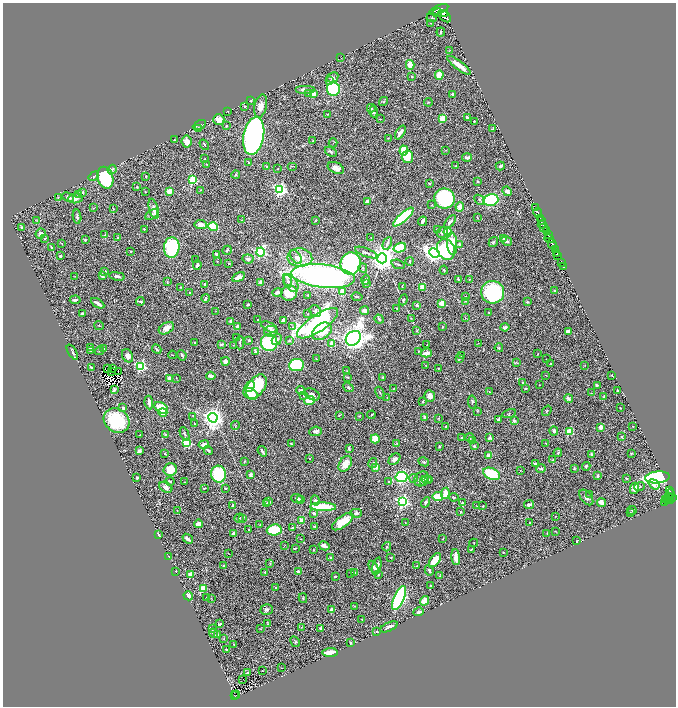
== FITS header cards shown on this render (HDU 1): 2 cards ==
NAXIS1  =                 1347
NAXIS2  =                 1408

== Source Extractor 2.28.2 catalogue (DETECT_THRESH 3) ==
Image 1347 x 1408 px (HDU 1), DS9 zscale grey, zoomed out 1/2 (1 PNG px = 2 x 2 image px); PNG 678 x 708 px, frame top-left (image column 2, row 1407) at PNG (3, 3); each listed source drawn as its Kron ellipse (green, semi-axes under 4 px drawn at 4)
Background 0.827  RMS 0.033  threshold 0.0979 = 3 sigma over >= 5 px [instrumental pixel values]
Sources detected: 567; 51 cannot appear on this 1/2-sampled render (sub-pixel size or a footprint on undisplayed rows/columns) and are neither listed nor drawn; of the other 516, the 500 brightest by FLUX_AUTO listed and drawn (16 fainter detections omitted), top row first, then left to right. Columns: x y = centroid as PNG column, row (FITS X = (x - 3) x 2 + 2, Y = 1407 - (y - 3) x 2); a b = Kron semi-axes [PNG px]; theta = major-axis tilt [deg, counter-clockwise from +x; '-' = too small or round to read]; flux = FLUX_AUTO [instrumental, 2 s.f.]
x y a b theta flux
439 10 10 4 23 2500
437 13 4 3 - 410
444 13 3 2 - 660
445 16 8 4 -40 1800
432 18 5 2 - 4.8
431 23 2 1 - 1.9
441 32 4 2 - 8
449 51 3 2 - 2.6
341 57 2 1 - 1.9
410 65 5 3 - 86
459 65 14 3 -37 65
439 75 4 3 - 110
412 76 3 2 - 5.9
332 77 6 4 28 15
330 81 3 2 - 13
333 89 7 6 - 520
305 90 10 3 0 30
309 93 4 2 - 4.3
314 94 4 3 - 44
453 94 3 2 - 13
251 100 3 2 - 4.3
384 101 5 3 - 6.7
428 102 4 3 - 6.3
245 106 3 3 - 4.9
261 106 12 6 77 53
371 108 4 4 - 9.4
227 111 2 1 - 2.9
373 111 6 3 -86 11
328 114 4 2 - 6.3
442 118 3 3 - 220
467 118 4 3 - 13
380 119 2 1 - 2
219 120 5 5 - 73
474 121 2 2 - 4.9
199 125 7 2 28 7.5
227 126 2 2 - 6.1
198 128 4 2 - 4.9
493 129 3 2 - 5.2
400 132 8 3 57 31
254 136 19 10 79 3500
388 138 3 2 - 2.7
174 140 2 2 - 3.7
186 141 6 5 - 49
313 141 3 2 - 2.7
333 143 4 2 - 3.3
204 145 5 2 - 6.6
446 150 3 1 - 2.5
404 151 5 4 - 110
331 152 6 4 -28 15
407 157 6 5 - 150
467 158 5 3 - 23
205 159 2 2 - 2.8
249 163 4 2 - 5.2
207 164 3 2 - 4.9
292 166 5 1 - 2.9
455 166 3 3 - 3.5
500 166 4 3 - 10
267 167 4 3 - 11
336 168 8 5 -24 43
112 169 5 3 - 9.9
277 169 3 2 - 3.3
236 175 4 3 - 5.1
94 176 5 3 - 9.8
146 176 2 2 - 4.9
105 178 11 7 -73 420
193 180 3 3 - 360
477 181 2 2 - 5.6
430 184 3 3 - 7.3
137 187 4 3 - 5.9
280 189 4 4 - 1400
200 190 2 2 - 3.3
170 191 3 3 - 160
507 191 5 3 - 24
83 192 3 3 - 9.6
146 192 3 2 - 2.8
78 195 3 3 - 4.9
58 197 2 2 - 2.6
68 197 6 3 -25 17
75 198 7 5 5 28
445 198 10 10 - 750
479 200 6 3 -44 13
491 200 7 5 14 530
367 201 3 2 - 17
432 205 2 2 - 4.4
460 207 5 3 - 54
535 207 3 2 - 67
93 208 3 2 - 3.7
113 209 4 2 - 5.7
154 209 10 4 -74 33
538 213 5 3 - 770
152 215 7 4 37 13
77 217 7 3 -84 14
403 217 13 4 41 570
477 217 3 2 - 3.5
540 218 2 2 - 600
242 220 3 2 - 2.7
37 221 3 3 - 3.4
315 221 2 1 - 3.5
422 221 5 2 - 19
542 221 2 2 - 280
450 222 7 3 53 23
201 224 6 4 -7 44
542 224 4 2 - 420
213 226 5 4 - 270
21 227 3 2 - 8.3
543 227 3 2 - 180
144 229 2 2 - 6.2
438 230 3 3 - 13
546 231 3 2 - 66
448 232 4 3 - 240
442 233 6 5 - 20
41 234 5 5 - 13
548 234 3 2 - 210
105 235 3 2 - 4.1
44 238 3 3 - 3.7
118 238 3 3 - 3.9
371 238 3 2 - 2.4
504 238 2 2 - 48
549 239 5 3 - 280
85 240 2 2 - 16
507 241 5 3 - 15
493 242 5 3 - 7.8
62 243 2 1 - 1.9
387 243 7 3 63 12
452 244 11 5 -86 130
459 244 3 3 - 11
552 244 5 2 - 1100
51 247 4 2 - 6.2
172 247 10 8 85 520
400 248 6 4 20 160
446 249 11 8 -66 420
227 250 5 3 - 7.8
555 250 3 2 - 370
130 251 3 2 - 4
261 252 4 3 - 880
366 253 12 3 -21 16
434 253 5 4 - 3700
557 253 3 2 - 550
216 254 4 3 - 13
558 255 3 1 - 260
60 256 2 2 - 11
296 257 8 4 -55 22
300 258 12 9 -5 87
382 258 5 5 - 8300
248 259 5 4 - 17
196 260 2 2 - 3.5
217 261 3 2 - 2.9
410 261 4 2 - 4.5
229 263 2 2 - 11
351 263 11 10 - 1400
562 263 2 1 - 55
398 264 7 2 -18 6.8
197 265 4 3 - 16
563 267 3 2 - 20
363 268 5 3 - 7.7
444 270 4 3 - 5.9
105 271 3 2 - 5.6
102 275 4 3 - 18
75 276 3 1 - 2
117 276 8 3 -11 18
323 276 32 11 -6 2600
239 277 7 3 31 39
458 279 4 3 - 9
365 280 5 2 - 19
469 280 3 2 - 2.9
288 281 7 3 -72 15
167 282 4 3 - 5.4
261 282 4 3 - 16
291 283 10 6 -57 42
366 283 3 2 - 5.3
205 284 3 2 - 15
181 287 3 2 - 3.9
402 287 3 2 - 2.9
423 287 4 4 - 76
555 290 2 2 - 5.9
277 292 5 3 - 14
342 292 2 2 - 100
493 292 11 11 - 590
189 293 2 2 - 4.1
289 293 8 7 - 130
308 295 2 2 - 6.3
357 297 5 2 - 6.2
465 297 3 3 - 4
205 298 4 3 - 14
75 300 5 3 - 14
403 300 5 3 - 8.2
140 301 4 2 - 8.6
465 301 4 2 - 4.9
527 302 3 3 - 6.8
98 303 7 2 -32 23
442 304 3 2 - 210
248 305 3 2 - 7.5
417 305 3 2 - 16
396 308 2 1 - 3.8
216 311 2 2 - 2
315 311 6 5 - 16
365 311 4 4 - 18
489 312 3 2 - 3.4
82 314 3 3 - 16
308 314 2 2 - 2.7
411 318 4 1 - 3
465 318 3 2 - 3.9
258 319 2 1 - 2.8
379 319 5 3 - 11
284 320 3 3 - 40
231 321 2 2 - 39
318 323 24 8 34 1500
99 326 5 2 - 4.9
237 326 4 3 - 16
269 327 9 4 -26 22
292 327 4 3 - 6.7
443 327 3 2 - 3.9
505 327 4 3 - 17
166 328 8 5 31 44
271 331 6 5 - 41
322 331 11 7 35 150
416 331 4 3 - 5
568 331 3 3 - 26
236 337 2 2 - 5
353 338 8 6 43 5200
249 340 2 2 - 34
277 340 6 4 57 22
289 340 4 3 - 11
195 342 3 2 - 7.7
240 343 6 3 89 10
269 343 8 8 - 630
478 343 2 2 - 2.3
332 344 4 3 - 71
221 345 4 3 - 10
233 345 2 2 - 2.4
427 345 2 1 - 2.1
90 347 3 3 - 7.4
104 348 2 2 - 3
499 348 4 3 - 11
157 349 5 2 - 9.3
91 350 3 2 - 3.6
99 351 5 2 - 4.8
418 351 3 2 - 3.4
72 352 8 2 -57 8.8
255 352 2 2 - 39
426 353 5 4 - 40
538 354 2 1 - 2.6
172 355 4 2 - 3
182 355 5 2 - 11
128 356 7 5 -61 28
461 356 2 1 - 3.4
316 358 2 1 - 1.9
459 359 4 2 - 6.8
546 359 2 2 - 2.1
225 361 4 3 - 32
516 362 4 2 - 3.5
551 364 3 2 - 4.9
296 365 7 6 - 410
426 365 2 2 - 2.2
585 365 3 1 - 1.9
141 366 3 3 - 750
91 367 3 2 - 4.9
107 368 2 1 - 5.2
113 369 2 1 - 3.8
439 369 3 3 - 3.9
111 371 2 1 - 2.8
118 371 3 1 - 2.8
347 371 3 2 - 2.3
546 375 2 2 - 2.7
611 375 2 2 - 4.2
211 376 4 3 - 35
347 377 4 2 - 4.7
383 377 2 2 - 6.7
170 378 2 2 - 76
176 378 2 2 - 3.1
523 382 2 2 - 3.8
540 385 2 2 - 2.2
597 385 4 3 - 6.5
256 386 13 8 56 230
250 387 6 3 53 120
348 387 5 4 - 11
393 389 4 3 - 4.9
526 389 3 2 - 8.2
114 390 3 3 - 7.8
617 390 3 2 - 6.2
301 391 5 4 - 21
489 392 3 2 - 3.8
380 393 6 2 -62 5.6
591 393 3 2 - 2.1
250 394 8 5 -26 80
312 394 8 5 -26 25
303 396 3 2 - 3.9
429 396 6 5 - 30
603 396 3 2 - 4.3
387 397 3 2 - 3
569 398 4 3 - 15
310 400 5 4 - 150
149 402 7 2 -82 29
423 402 3 2 - 6.1
472 402 6 3 -82 8.4
123 408 2 2 - 40
161 408 8 5 -35 160
620 408 2 1 - 3.4
477 411 3 2 - 3.3
547 411 5 3 - 6.9
163 412 4 4 - 43
509 413 7 2 15 5.3
339 415 3 2 - 4.1
371 415 4 3 - 6.1
193 416 3 3 - 3.7
359 416 3 2 - 3.3
213 418 5 4 - 5100
425 418 3 2 - 43
438 418 3 3 - 3.8
116 420 13 11 -36 360
498 420 3 3 - 17
514 421 2 2 - 33
194 424 2 1 - 3.1
235 426 4 2 - 4.5
446 426 4 2 - 8.4
633 426 2 2 - 2.7
601 427 4 3 - 37
315 431 6 4 6 20
554 431 4 3 - 21
569 432 3 3 - 240
185 434 7 3 -65 8.9
140 435 2 2 - 7
165 435 3 3 - 7.4
470 437 4 2 - 11
622 437 3 2 - 6.6
462 438 3 3 - 4.4
490 438 4 3 - 12
375 439 4 4 - 67
472 441 3 2 - 4.1
186 442 3 3 - 490
396 443 3 2 - 4.3
546 443 2 1 - 4
204 444 5 3 - 39
291 444 4 3 - 6.6
439 446 2 2 - 6.4
474 446 3 2 - 12
349 449 4 2 - 11
208 450 5 3 - 8
139 451 3 3 - 19
262 451 5 2 - 14
164 453 2 2 - 9.9
558 453 4 3 - 7.7
591 454 3 3 - 13
631 454 3 2 - 3.9
489 455 3 3 - 32
309 458 2 2 - 8.9
394 459 7 4 44 20
553 460 2 2 - 6.6
244 461 3 2 - 4.3
424 462 5 3 - 7.9
373 463 5 3 - 7.9
345 464 8 6 60 84
535 464 3 3 - 14
586 466 4 2 - 9.8
376 467 3 2 - 130
574 468 4 2 - 5.5
170 469 7 6 - 120
541 469 4 2 - 6.3
520 470 3 2 - 2.2
218 474 8 7 - 320
492 474 9 5 -22 300
251 475 3 3 - 20
598 476 4 2 - 7.6
401 477 6 5 - 620
657 477 12 6 5 1500
137 478 3 2 - 8.4
414 478 4 3 - 6.3
627 478 2 2 - 7.2
421 479 8 6 44 31
427 480 5 3 - 9.3
429 480 3 3 - 6.3
170 481 4 3 - 8.6
424 481 3 3 - 11
184 482 2 2 - 3
389 482 2 2 - 5.4
654 484 6 4 -37 44
166 487 7 5 -30 37
639 487 5 2 - 4.5
204 488 3 2 - 4.4
225 488 2 2 - 6.5
634 488 6 4 64 37
670 491 2 1 - 66
445 493 6 4 81 61
671 493 4 3 - 180
590 494 3 3 - 9.3
438 497 5 4 - 140
454 497 5 2 - 5.4
586 497 9 5 -51 26
668 497 3 1 - 28
297 498 6 3 -17 11
672 498 3 2 - 180
301 500 2 2 - 28
666 500 2 1 - 20
668 500 2 2 - 130
315 501 5 3 - 14
671 501 2 1 - 70
269 502 3 2 - 6.6
402 502 4 4 - 1400
426 502 5 3 - 13
601 502 4 3 - 49
267 503 3 3 - 11
462 503 4 3 - 10
665 503 3 2 - 17
529 504 5 3 - 21
232 506 2 2 - 10
477 506 2 1 - 2.7
483 506 2 2 - 3.4
323 507 13 4 -2 220
177 510 3 2 - 2.7
632 510 4 2 - 7.4
461 512 2 2 - 7.5
630 512 3 2 - 2.7
314 513 3 3 - 13
356 513 6 4 1 17
555 516 2 1 - 3.8
239 518 4 3 - 8.2
243 518 3 2 - 4.1
302 521 4 3 - 48
343 522 12 5 37 130
405 523 3 2 - 3.9
530 523 2 2 - 5.4
198 524 4 3 - 44
260 525 3 3 - 6.4
314 526 4 2 - 5.7
292 528 4 2 - 4.3
249 530 2 2 - 3.5
274 530 7 5 5 230
555 531 3 2 - 3.1
234 533 3 3 - 30
547 533 3 3 - 3.6
158 534 4 2 - 11
188 539 6 2 -38 27
301 539 2 1 - 2
443 539 3 2 - 2.8
577 541 3 2 - 3.8
474 543 4 2 - 3.1
285 545 3 2 - 2.5
324 546 6 3 -29 19
387 547 4 3 - 7.9
295 548 3 2 - 7.6
471 549 2 2 - 3.1
313 550 3 2 - 2.9
503 552 2 1 - 3.3
228 553 3 2 - 2.1
169 556 3 2 - 4.3
456 557 8 3 -85 66
331 558 4 2 - 8.7
391 558 3 2 - 3.4
435 560 8 4 53 94
270 563 3 3 - 5.2
224 566 3 2 - 4.1
377 566 9 3 75 43
417 566 3 1 - 2.8
373 567 7 3 -62 19
429 570 5 3 - 14
176 571 2 1 - 3.8
298 571 2 2 - 43
265 572 2 2 - 15
355 572 2 2 - 3.3
351 573 2 2 - 7.9
378 574 3 2 - 6.5
191 575 3 3 - 65
440 575 3 2 - 2.7
335 576 2 2 - 12
430 586 2 2 - 4.3
203 588 4 3 - 130
276 588 2 2 - 8.1
188 596 5 4 - 25
206 598 2 2 - 4.5
211 598 3 2 - 3.2
303 598 5 3 - 5.8
399 598 13 5 67 1500
424 601 5 4 - 51
355 606 3 3 - 4.2
267 610 6 5 - 15
331 610 3 2 - 21
419 612 5 2 - 18
362 619 3 2 - 3
220 624 2 2 - 18
267 624 3 3 - 3.5
301 627 3 2 - 3.2
389 627 9 3 24 26
260 628 4 1 - 1.9
321 628 3 2 - 14
212 629 2 2 - 2.8
377 631 3 2 - 5
213 633 5 2 - 14
217 634 2 2 - 9.8
224 639 3 2 - 2.7
295 642 6 3 -62 6.4
350 643 3 3 - 6.2
234 644 2 2 - 4.7
226 650 3 2 - 3.8
330 653 7 3 6 130
282 668 2 1 - 2.4
262 671 3 2 - 2.1
247 673 3 2 - 9.3
243 679 2 1 - 18
236 695 4 1 - 7.5
235 696 4 2 - 13
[16 fainter detections neither listed nor drawn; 51 sub-pixel or undisplayed-footprint detections neither listed nor drawn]